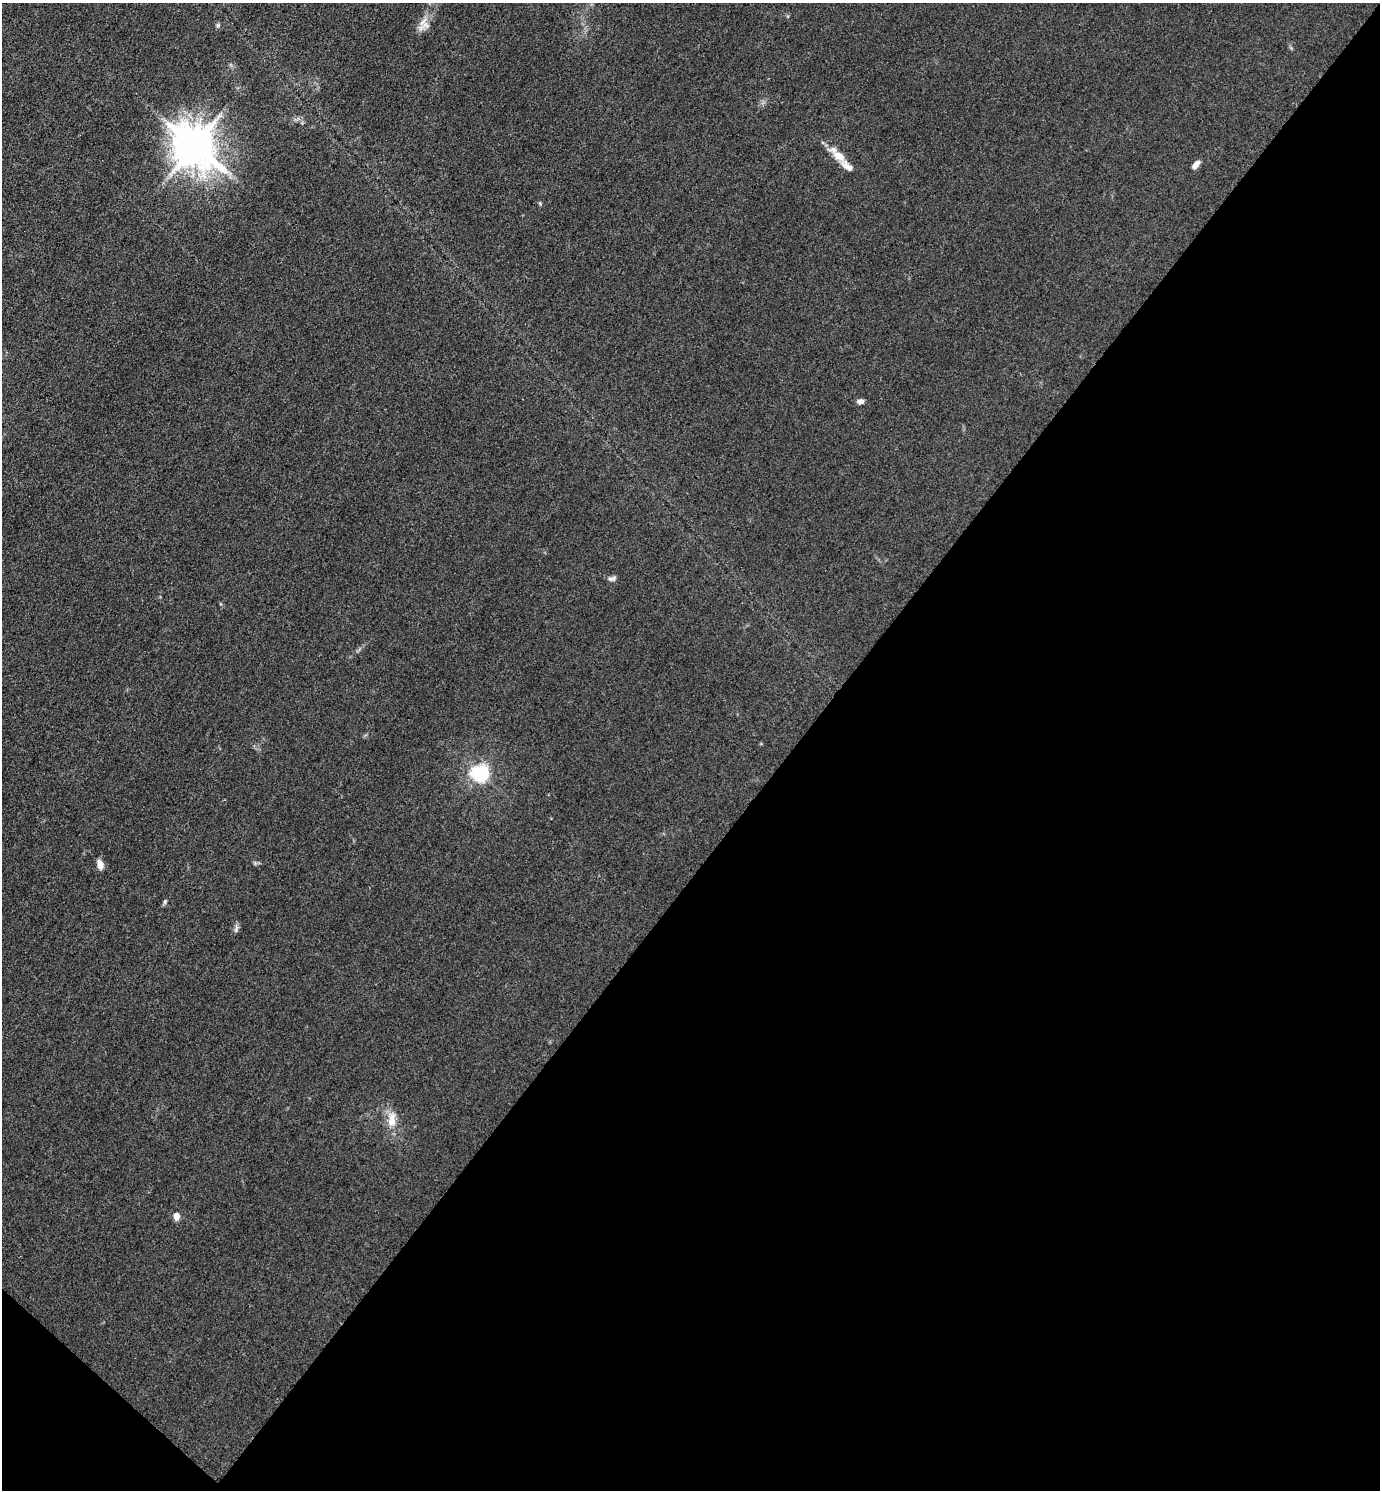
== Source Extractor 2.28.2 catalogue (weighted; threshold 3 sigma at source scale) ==
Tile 15 of 4 x 4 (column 3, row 4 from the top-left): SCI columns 3051-4428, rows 3-1490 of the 5960 x 5956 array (HDU 1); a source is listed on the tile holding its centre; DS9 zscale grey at full resolution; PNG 1382 x 1492 px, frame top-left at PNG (2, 3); no overlay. Shown black and unused: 44% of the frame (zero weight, under 3 of 4 exposures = <1% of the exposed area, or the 3 px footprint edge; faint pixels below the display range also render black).
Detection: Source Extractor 2.28.2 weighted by HDU 2 'WHT'; one run over the whole footprint, this tile lists its part. Background 0.0432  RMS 0.0051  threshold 0.0231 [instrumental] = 3 sigma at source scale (4.5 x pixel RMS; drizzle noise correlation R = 1.50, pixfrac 1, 0.05/0.05 arcsec/px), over >= 5 px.
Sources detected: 15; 2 inside a brighter listed object's ellipse — not listed separately; the other 13 listed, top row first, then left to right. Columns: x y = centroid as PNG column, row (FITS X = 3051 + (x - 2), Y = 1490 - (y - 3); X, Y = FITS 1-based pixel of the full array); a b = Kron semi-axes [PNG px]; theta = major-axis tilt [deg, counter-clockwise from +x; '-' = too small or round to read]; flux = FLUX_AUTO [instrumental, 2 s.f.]
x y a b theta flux
218 25 6 5 - 0.77
426 25 15 8 -26 3.6
195 146 13 11 -49 1800
839 156 16 9 -35 6.3
1196 165 10 5 49 3.1
860 401 8 6 5 1.9
612 579 11 6 6 1.6
480 773 7 6 - 190
100 864 10 7 -72 3.7
165 902 8 4 81 0.85
236 929 12 4 78 1.4
392 1120 21 10 86 7.4
176 1216 5 5 - 8.2